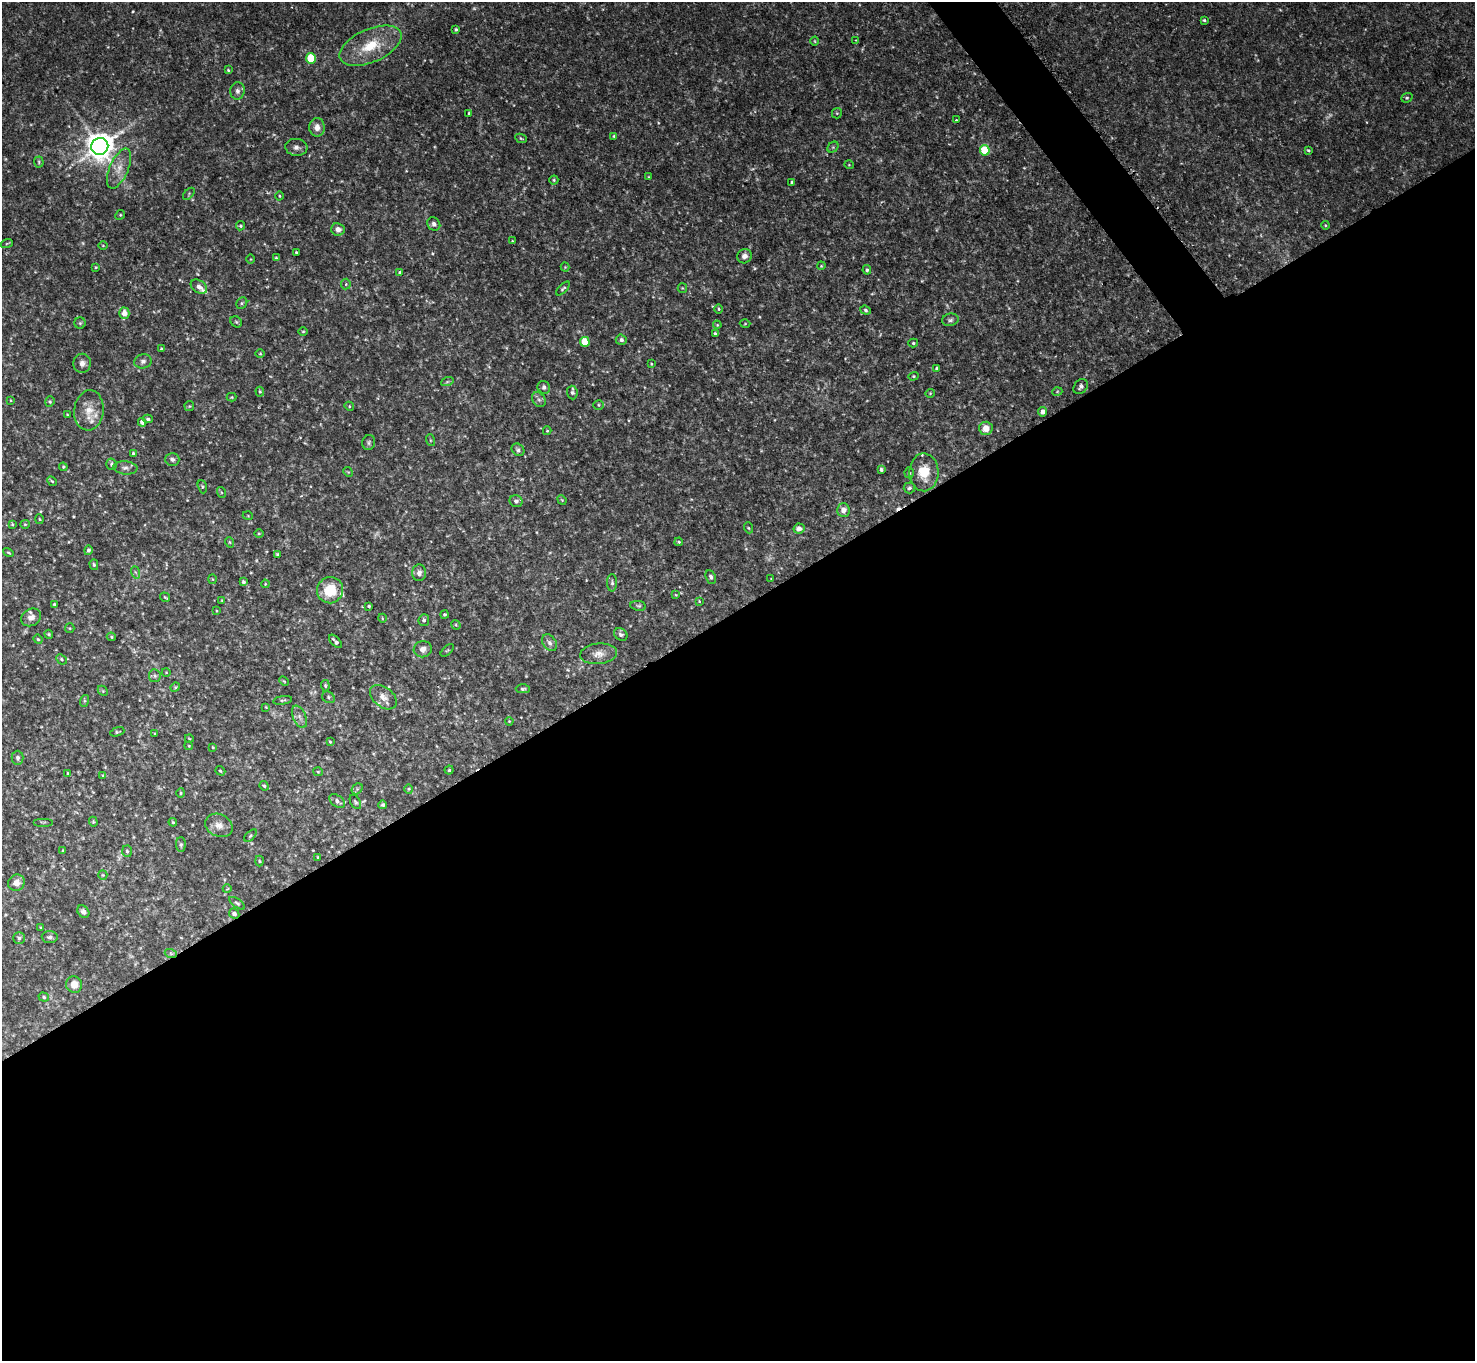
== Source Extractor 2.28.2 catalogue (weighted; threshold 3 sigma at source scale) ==
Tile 15 of 4 x 4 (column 3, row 4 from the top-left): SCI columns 3056-4528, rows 519-1877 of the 6111 x 6115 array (HDU 1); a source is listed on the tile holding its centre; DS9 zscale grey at full resolution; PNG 1477 x 1363 px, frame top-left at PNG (2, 2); each listed source drawn as its Kron ellipse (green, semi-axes under 4 px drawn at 4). Shown black and unused: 56% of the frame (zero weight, under 2 of 3 exposures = <1% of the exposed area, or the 3 px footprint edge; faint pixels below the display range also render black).
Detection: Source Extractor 2.28.2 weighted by HDU 2 'WHT'; one run over the whole footprint, this tile lists its part. Background 0.0889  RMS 0.0077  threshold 0.0348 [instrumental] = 3 sigma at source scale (4.5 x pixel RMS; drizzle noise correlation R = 1.50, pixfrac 1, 0.05/0.05 arcsec/px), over >= 5 px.
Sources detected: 220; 4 too faint to see at this stretch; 1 cosmic-ray / hot-pixel residue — neither listed nor drawn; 4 inside a brighter listed object's ellipse — not listed separately; the other 211 listed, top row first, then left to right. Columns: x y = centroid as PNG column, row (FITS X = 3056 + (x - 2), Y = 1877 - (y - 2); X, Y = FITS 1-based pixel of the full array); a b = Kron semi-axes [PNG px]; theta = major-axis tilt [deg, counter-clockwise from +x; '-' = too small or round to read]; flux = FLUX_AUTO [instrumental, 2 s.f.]
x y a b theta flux
1204 20 4 3 - 1
456 29 3 3 - 1.2
856 40 3 3 - 0.78
815 41 4 3 - 0.62
371 46 33 16 24 28
311 58 5 5 - 33
228 70 3 3 - 0.7
237 91 9 7 82 2.8
1407 98 6 4 21 1.1
469 113 3 3 - 1
837 113 5 5 - 0.82
956 120 2 2 - 0.7
317 127 9 8 - 4.9
614 136 4 4 - 0.93
521 138 6 3 -24 0.85
100 146 9 8 - 1100
296 147 11 8 -7 3.4
833 147 6 5 - 1.2
985 150 5 5 - 30
1308 150 4 3 - 0.99
39 162 5 5 - 1.1
849 165 5 3 - 0.59
119 168 21 9 66 9.7
649 177 4 3 - 0.68
554 180 4 4 - 0.99
792 182 4 3 - 1.2
189 194 7 3 46 0.69
279 196 4 3 - 0.72
120 215 5 4 - 0.84
434 224 7 6 - 2.3
1325 225 4 3 - 0.73
240 226 4 4 - 1.2
338 229 7 6 - 4.3
512 241 4 3 - 0.58
7 243 6 3 19 0.86
103 246 4 3 - 0.63
296 252 3 3 - 0.89
744 256 7 7 - 3.3
276 258 3 3 - 0.95
250 259 5 3 - 0.66
821 266 4 3 - 0.74
96 267 3 2 - 0.61
565 267 4 4 - 0.72
867 270 4 4 - 1.3
399 272 3 3 - 0.65
346 284 5 5 - 1.1
199 287 9 6 -34 3.2
563 288 9 4 47 1.4
682 288 5 4 - 0.83
242 303 6 5 - 1.3
719 309 5 3 - 0.73
865 310 6 4 -20 1.5
124 313 5 5 - 7.3
950 320 8 6 11 2.1
236 322 6 5 - 1.2
80 323 6 5 - 1.1
745 324 5 3 - 0.69
717 325 4 3 - 0.59
303 331 5 3 - 0.7
715 334 3 3 - 1.4
621 340 5 5 - 2.3
585 342 5 4 - 22
913 343 5 4 - 1.2
162 349 4 3 - 1.3
260 354 5 3 - 0.72
143 361 9 7 14 2.7
82 363 9 9 - 4
651 364 3 3 - 0.67
937 369 4 4 - 1.8
913 376 5 4 - 0.94
447 382 6 4 19 1.3
544 387 6 6 - 2.7
1081 387 8 6 52 2.3
260 392 5 4 - 1
572 392 7 5 -85 1.6
1057 392 5 3 - 0.71
930 393 4 4 - 0.78
232 397 5 4 - 0.82
10 400 4 2 - 0.63
539 400 8 6 -53 2.2
50 402 5 4 - 1
598 405 5 4 - 1.1
189 406 5 5 - 0.98
349 406 5 4 - 0.77
89 410 20 14 84 12
1043 412 4 4 - 4
67 415 3 2 - 0.72
148 419 5 4 - 1.4
142 422 4 4 - 3.2
986 428 7 7 - 6.6
547 431 4 4 - 0.79
430 440 6 4 -71 0.94
369 442 7 6 - 1.6
518 450 7 5 -44 1.8
133 453 4 3 - 1
172 459 7 6 - 2.3
112 464 6 5 - 1.8
63 467 4 4 - 0.81
125 468 12 6 -5 3.3
881 469 4 4 - 1.8
348 472 5 4 - 0.91
924 472 19 14 -89 19
909 473 5 4 - 1.2
52 481 5 4 - 0.96
202 487 7 4 -72 1.1
909 488 6 5 - 1.8
221 492 5 3 - 0.77
562 500 5 4 - 0.68
516 501 6 6 - 2.1
843 510 6 6 - 5.3
248 516 5 3 - 0.6
40 519 5 3 - 0.76
12 524 3 3 - 0.77
25 524 5 4 - 0.85
749 528 5 3 - 0.8
799 529 5 5 - 4.1
259 533 5 3 - 0.78
229 542 5 3 - 0.76
679 542 4 4 - 0.94
88 550 5 4 - 1.8
8 553 5 4 - 0.92
277 554 3 3 - 0.97
94 565 5 4 - 1.4
135 572 6 4 -70 1.3
419 573 8 7 - 3.3
711 577 7 5 -65 1.6
213 579 5 3 - 0.64
771 579 3 3 - 0.51
243 582 4 3 - 1.4
612 583 9 5 -90 1.7
265 584 4 3 - 0.6
330 590 13 12 - 21
676 595 4 3 - 0.55
165 597 5 2 - 0.82
222 600 4 2 - 0.55
699 601 3 2 - 0.6
54 604 4 3 - 0.84
369 606 3 3 - 0.93
638 606 8 5 -9 1.4
217 611 3 2 - 0.53
445 614 4 4 - 1.2
31 617 10 8 30 4.2
382 618 4 3 - 0.59
424 620 6 5 - 1.9
456 625 5 4 - 0.88
70 628 5 4 - 0.84
49 634 5 3 - 0.93
621 634 7 5 -34 2.2
111 637 5 4 - 1
38 639 5 4 - 0.91
335 641 8 3 -47 2.1
550 643 9 6 -56 2.8
423 649 9 8 - 3.8
447 650 8 3 44 0.8
599 654 18 10 6 6.9
62 659 6 4 -43 1.2
166 672 4 3 - 0.51
155 676 6 5 - 1.7
284 681 5 3 - 0.71
325 686 6 4 -88 1.2
175 687 5 4 - 0.73
523 689 7 4 0 1.3
103 691 6 4 -47 0.89
328 697 6 5 - 1.5
383 697 15 9 -39 6
283 700 9 3 9 1.1
84 701 6 4 72 1
266 707 4 4 - 0.61
299 717 12 6 -66 3.4
509 721 4 3 - 0.67
117 732 7 4 19 1
155 734 4 3 - 0.7
189 738 4 3 - 0.6
330 742 3 3 - 0.78
189 746 4 3 - 0.64
213 747 3 2 - 0.62
18 758 7 6 - 2.1
449 770 4 4 - 0.95
220 771 5 3 - 1
318 772 5 4 - 0.82
68 773 3 2 - 0.66
103 776 3 3 - 0.79
264 786 5 4 - 1.1
357 789 6 5 - 1.3
409 789 5 4 - 0.83
181 793 4 4 - 0.87
337 801 9 5 -37 2.6
355 802 8 5 -60 1.2
383 805 4 4 - 1.3
43 822 10 2 0 0.74
93 822 5 4 - 0.89
173 822 4 3 - 1
219 825 14 11 -26 6.4
250 836 8 4 45 1.3
181 845 7 5 -88 1.4
63 851 3 3 - 1
127 851 5 5 - 1.5
318 857 3 3 - 0.88
259 861 5 3 - 0.76
103 875 5 4 - 0.94
16 883 8 8 - 5.5
227 889 4 3 - 0.72
237 903 9 4 -36 1.4
83 912 7 5 -52 2.5
234 914 5 5 - 2.7
41 928 4 3 - 0.77
50 937 8 6 -3 2.1
19 938 6 5 - 1.5
171 954 6 4 -20 1.1
74 985 8 8 - 7.2
44 997 5 4 - 1.3
Unlisted compact peaks at least as high as the median listed source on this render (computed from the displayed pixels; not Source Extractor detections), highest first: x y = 133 11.